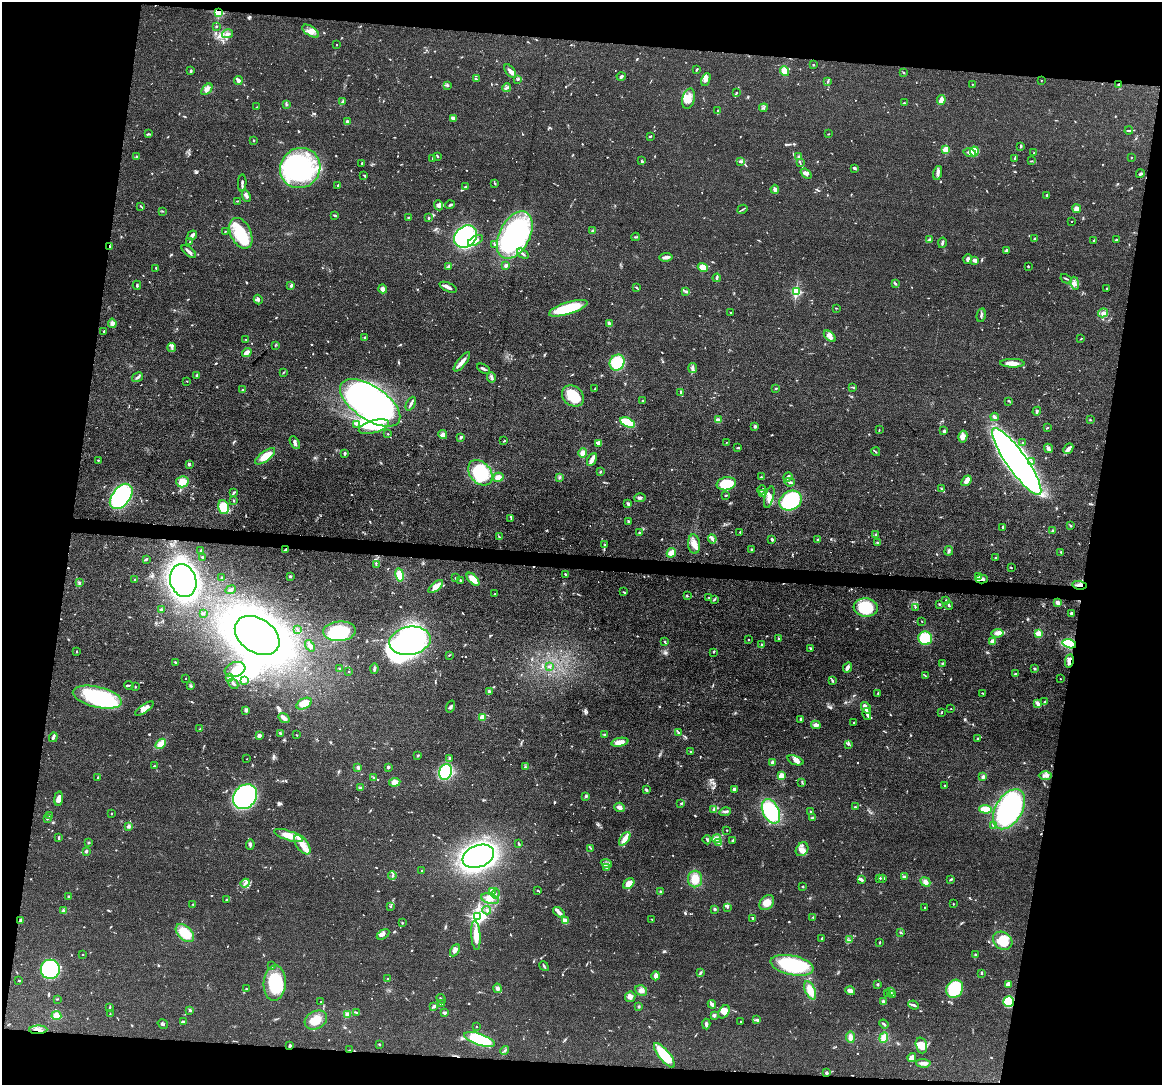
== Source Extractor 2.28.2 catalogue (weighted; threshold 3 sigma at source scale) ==
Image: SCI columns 1-4639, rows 223-4552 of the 4640 x 4662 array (HDU 1 of 3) = the unmasked area's bounding box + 8 px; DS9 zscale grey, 4 x 4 block average (1 PNG px = mean of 4 x 4 image px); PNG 1164 x 1087 px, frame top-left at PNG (2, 2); each listed source drawn as its Kron ellipse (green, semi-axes under 4 px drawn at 4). Shown black and unused: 19% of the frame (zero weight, under 3 of 4 exposures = <1% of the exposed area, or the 3 px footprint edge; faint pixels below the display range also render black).
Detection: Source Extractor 2.28.2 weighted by HDU 2 'WHT'. Background 0.0779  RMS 0.006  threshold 0.0271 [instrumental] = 3 sigma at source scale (4.5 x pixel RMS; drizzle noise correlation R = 1.50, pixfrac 1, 0.05/0.05 arcsec/px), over >= 5 px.
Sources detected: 918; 3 too faint to see at this stretch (4 x 4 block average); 14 inside a brighter object's white glare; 5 cosmic-ray / hot-pixel residue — neither listed nor drawn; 25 coinciding with a brighter row at this scale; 58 inside a brighter listed object's ellipse — not listed separately; of the other 813, all 500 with FLUX_AUTO >= 2.24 (the completeness limit of this list) listed and drawn (313 fainter detections not listed), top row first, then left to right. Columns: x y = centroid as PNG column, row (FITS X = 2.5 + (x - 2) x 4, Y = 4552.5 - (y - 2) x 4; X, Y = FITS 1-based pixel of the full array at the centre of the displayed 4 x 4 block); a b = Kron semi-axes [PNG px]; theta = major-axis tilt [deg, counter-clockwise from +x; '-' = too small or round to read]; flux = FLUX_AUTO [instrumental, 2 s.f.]
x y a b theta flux
219 12 2 2 - 340
217 27 3 2 - 3.2
311 31 9 5 -33 24
228 34 6 2 14 7.3
337 45 2 2 - 5.7
814 65 2 2 - 4
697 69 4 2 - 2.8
191 71 3 2 - 5.6
510 71 8 2 -54 15
785 71 5 3 - 31
904 72 3 2 - 2.6
621 76 4 2 - 2.7
476 79 4 2 - 3.3
518 79 3 2 - 7.2
706 79 7 4 66 15
238 80 4 2 - 17
1041 80 2 2 - 3.8
828 81 4 2 - 3.2
972 84 2 2 - 4.4
1118 85 2 2 - 9.2
447 86 2 2 - 2.4
507 88 4 2 - 5.2
207 89 7 4 47 16
736 93 4 2 - 3.4
689 99 10 6 76 34
941 100 5 3 - 20
342 102 3 2 - 4.2
904 103 2 2 - 2.8
286 104 2 2 - 3
257 107 2 2 - 2.4
763 108 4 2 - 4.4
718 111 2 2 - 4.4
453 118 4 3 - 14
347 121 3 2 - 7.5
1129 131 4 2 - 7.2
148 134 3 2 - 3.1
828 134 2 2 - 2.4
650 136 4 2 - 3.1
254 140 2 2 - 4.2
1021 147 2 2 - 3.7
946 149 2 2 - 160
974 151 5 3 - 49
970 153 6 2 -12 17
1034 153 2 2 - 2.6
437 156 2 2 - 3.4
137 157 3 2 - 3.3
798 157 3 2 - 3.3
1131 157 2 2 - 2.4
433 159 2 2 - 4.8
1015 159 3 2 - 9.5
641 161 3 2 - 2.7
741 161 4 2 - 7.6
1031 161 3 2 - 2.2
362 163 3 2 - 3.2
800 163 3 2 - 2.7
300 168 21 19 41 500
854 168 4 2 - 7.1
938 173 7 3 76 11
806 174 6 3 -39 14
1140 174 4 2 - 5.7
364 175 3 2 - 2.7
242 183 8 2 86 8.8
495 184 2 2 - 4
338 185 3 2 - 2.8
466 186 3 2 - 2.7
775 189 4 3 - 10
1047 195 2 2 - 4
246 196 6 3 -65 8.2
237 201 4 2 - 2.8
439 205 5 3 - 9.5
450 205 5 2 - 7.1
141 206 4 2 - 3.5
1076 208 4 4 - 20
742 209 5 2 - 5
162 211 3 2 - 2.7
335 215 3 2 - 5.8
408 217 2 2 - 7
429 218 2 2 - 4.2
1071 221 2 2 - 2.5
593 231 3 3 - 5.6
225 232 2 2 - 2.3
241 233 16 10 -64 150
192 235 5 2 - 16
515 235 25 15 63 570
466 237 12 10 42 370
636 237 4 2 - 4.3
1035 239 4 2 - 3.7
475 240 8 3 30 21
929 240 3 2 - 3.9
1094 240 3 2 - 2.4
1116 240 3 2 - 2.5
190 242 2 2 - 2.5
942 243 5 2 - 6.9
495 245 3 2 - 3.6
110 247 3 2 - 3.2
1007 250 3 3 - 8
189 251 8 2 -38 13
523 254 6 2 -34 7.4
666 257 6 2 8 16
968 259 4 3 - 11
975 260 4 3 - 14
448 266 3 2 - 4
506 266 2 2 - 42
1028 266 2 2 - 3.1
703 267 5 3 - 68
156 268 2 2 - 3.7
717 278 4 2 - 12
1066 279 6 2 -28 4.6
895 283 4 2 - 4.6
1075 283 6 4 -78 14
137 285 4 2 - 5.3
291 285 3 2 - 8.4
448 287 9 2 -24 18
636 287 3 2 - 3.3
1107 288 3 2 - 2.6
383 289 4 4 - 17
796 291 2 2 - 450
686 292 2 2 - 3.1
258 300 5 2 - 8.9
568 308 20 6 17 170
836 308 3 2 - 2.5
731 312 2 2 - 2.3
1103 313 5 4 - 13
981 315 7 2 78 7.1
112 323 4 4 - 11
609 324 3 2 - 12
103 332 3 2 - 2.9
830 336 7 3 -43 13
364 337 2 2 - 3.5
1081 339 3 2 - 2.6
246 340 3 2 - 2.3
275 345 3 2 - 2.6
172 347 4 2 - 5.6
247 352 5 3 - 17
462 362 12 3 51 24
617 362 8 7 - 130
1012 363 12 4 -1 27
693 368 5 2 - 7.6
483 369 7 2 -30 10
283 373 4 2 - 3.2
197 375 3 2 - 3.8
138 377 6 2 31 6.7
491 377 5 3 - 7.8
187 381 2 2 - 2.3
853 387 4 2 - 4.9
776 388 2 2 - 4.3
595 389 2 2 - 3.4
242 390 2 2 - 3.7
681 392 4 2 - 6.7
573 396 12 9 -38 110
643 401 2 2 - 2.3
1009 401 3 2 - 2.5
370 403 34 16 -34 2000
411 404 7 2 62 8.8
1037 411 4 2 - 5.8
994 417 4 2 - 18
718 420 2 2 - 21
1090 420 3 2 - 3.5
627 422 8 3 -27 180
356 424 2 2 - 2.5
755 426 2 2 - 11
374 427 16 6 17 64
1047 428 3 2 - 2.3
879 430 4 2 - 2.5
943 431 3 3 - 5.2
388 434 2 2 - 4
443 435 4 3 - 9.5
963 436 6 4 77 19
461 437 3 2 - 7.5
504 441 4 2 - 2.5
1023 442 2 2 - 2.6
295 443 7 3 -60 9.9
598 443 4 2 - 4.8
726 443 4 2 - 2.3
738 448 3 2 - 4.7
1048 448 5 4 - 8.6
1068 448 6 4 49 13
876 452 4 2 - 2.9
345 453 4 2 - 4.6
583 453 5 4 - 19
265 456 12 5 37 58
98 460 2 2 - 5.1
592 460 7 3 63 27
1017 461 40 10 -55 1800
1031 461 3 2 - 4
189 464 3 2 - 6.3
600 472 3 2 - 3
480 473 14 10 -49 270
498 477 5 4 - 19
560 477 2 2 - 2.6
762 477 4 2 - 3.9
788 477 5 2 - 14
966 481 6 3 50 23
182 482 6 5 - 38
790 482 5 2 - 9
726 484 10 6 11 140
941 489 4 2 - 3.7
762 490 4 2 - 7.4
234 492 3 2 - 4.7
763 494 2 2 - 2.5
726 495 3 2 - 3.2
121 496 14 9 52 500
769 497 11 4 74 23
640 498 6 2 2 6.9
234 501 2 2 - 3.1
791 501 12 9 29 290
628 504 3 2 - 9.3
223 507 7 5 -74 85
511 518 3 2 - 2.9
628 521 3 2 - 3.3
1071 526 3 2 - 3.9
1003 528 3 2 - 6.6
1053 530 3 2 - 3.1
639 532 2 2 - 5
740 532 2 2 - 2.3
876 534 2 2 - 2.2
499 536 3 2 - 2.6
712 539 4 3 - 8.7
772 539 3 2 - 6.5
818 540 3 3 - 7.4
877 542 3 2 - 2.8
694 544 10 6 -83 28
605 545 3 2 - 2.4
285 549 3 2 - 3.4
752 549 2 2 - 13
201 551 3 3 - 4.9
949 551 5 2 - 6.3
1061 552 3 2 - 2.7
671 553 5 4 - 27
202 557 2 2 - 11
996 558 3 2 - 4
146 559 3 2 - 5.3
376 565 2 2 - 2.3
1011 568 2 2 - 2.3
566 574 3 2 - 7.1
400 575 7 4 -79 44
290 576 3 2 - 3.8
978 577 4 3 - 7.1
222 578 3 2 - 3.4
455 578 2 2 - 2.7
473 579 8 3 -46 70
982 579 6 2 2 17
135 580 3 2 - 4.1
460 580 2 2 - 4.2
183 581 17 13 -74 1100
79 583 3 2 - 4.3
1079 585 7 2 -6 11
436 586 9 4 40 23
230 590 5 3 - 6.8
624 592 3 2 - 3.2
494 594 2 2 - 2.3
687 596 3 2 - 3.4
709 597 2 2 - 2.3
714 599 3 2 - 3.8
946 601 4 2 - 3.7
1058 603 4 3 - 14
939 604 2 2 - 3.2
949 605 4 2 - 5.9
915 607 2 2 - 2.3
866 608 12 9 -6 170
162 610 2 2 - 69
203 613 4 2 - 2.3
1071 613 2 2 - 24
922 621 2 2 - 2.3
297 629 3 2 - 2.8
339 631 16 9 4 240
997 633 6 3 6 28
1038 634 2 2 - 150
257 635 24 17 -35 1700
778 638 2 2 - 3.1
925 638 7 6 - 200
748 639 2 2 - 2.5
410 641 21 14 9 830
992 641 3 3 - 19
665 642 4 2 - 3.6
762 644 2 2 - 3.8
1069 644 7 4 -14 240
310 646 6 3 -52 15
811 648 3 2 - 4.9
77 651 2 2 - 2.4
713 652 3 2 - 2.4
449 655 3 2 - 2.3
1069 661 7 3 80 29
176 662 3 2 - 3.8
942 663 2 2 - 2.4
549 666 3 2 - 4.8
848 667 5 3 - 11
235 669 10 7 19 37
339 669 2 2 - 2.6
374 669 5 2 - 7.8
1034 669 2 2 - 5.4
349 672 2 2 - 3.4
1015 674 2 2 - 5.2
925 675 3 2 - 2.4
230 677 4 2 - 6.2
186 678 2 2 - 2.4
1060 679 2 2 - 3.9
245 680 3 2 - 3.5
833 681 4 2 - 3.1
233 684 6 2 -44 7.4
129 685 5 2 - 4.3
191 686 4 2 - 4.8
135 687 2 2 - 2.8
489 692 2 2 - 2.8
878 693 3 2 - 2.3
983 693 3 2 - 2.4
97 697 25 10 -13 360
1045 702 4 2 - 4.3
304 704 8 5 27 41
1038 704 3 2 - 18
451 707 6 3 72 7.5
866 708 6 3 -55 20
144 709 11 3 33 23
951 709 2 2 - 2.3
246 710 4 3 - 8.5
942 712 3 2 - 2.9
867 714 6 3 -80 8.9
482 717 2 2 - 98
284 718 6 3 -35 15
801 719 2 2 - 24
854 722 2 2 - 4.3
816 725 5 3 - 16
200 729 2 2 - 4.5
280 733 3 2 - 5
679 733 3 2 - 4.1
605 734 4 2 - 4.5
259 735 3 3 - 12
297 735 2 2 - 2.6
53 737 5 2 - 13
978 738 4 2 - 4.4
620 742 8 3 11 33
161 744 6 4 46 33
848 744 3 2 - 3.5
691 751 2 2 - 4.9
418 755 2 2 - 7.2
449 758 3 2 - 7.1
247 759 2 2 - 2.2
795 760 8 3 -21 16
773 762 3 3 - 9.7
154 766 2 2 - 3.3
358 767 4 3 - 6.7
388 767 2 2 - 8
525 767 3 3 - 4.6
446 772 8 6 73 220
1045 775 6 3 1 11
781 776 2 2 - 140
374 777 4 2 - 3.7
983 777 3 2 - 11
98 778 3 2 - 3.8
395 782 5 4 - 22
802 782 3 2 - 3.2
945 786 2 2 - 15
360 788 2 2 - 2.5
734 789 2 2 - 38
646 790 3 2 - 6.8
586 796 3 3 - 5.2
245 797 13 11 51 510
59 798 7 4 82 21
681 803 3 2 - 2.7
620 807 5 4 - 13
855 807 2 2 - 3.2
986 809 6 3 -3 60
1009 809 22 13 59 760
713 810 3 2 - 3.9
771 811 13 8 -64 270
810 811 2 2 - 5.3
725 812 6 3 14 7.2
111 813 2 2 - 2.6
49 815 2 2 - 3.4
47 818 3 2 - 6.9
812 818 3 3 - 3.9
993 825 3 2 - 4.2
129 826 4 3 - 6
727 830 2 2 - 5.5
288 835 15 5 -19 52
58 838 3 2 - 6
625 839 8 4 55 27
717 839 4 3 - 10
707 840 4 2 - 4.3
733 840 4 2 - 3.5
719 842 3 2 - 3.4
89 843 2 2 - 4.5
519 844 4 2 - 3.3
250 845 5 2 - 6.2
302 845 11 6 -54 42
591 848 2 2 - 3
802 849 7 5 55 20
86 851 3 2 - 10
478 856 16 11 22 1200
606 864 5 2 - 9.3
607 868 4 3 - 6
422 871 2 2 - 3
392 876 4 2 - 4.8
904 877 2 2 - 35
695 879 8 7 - 43
879 879 2 2 - 3.5
883 879 3 2 - 3.2
951 879 3 2 - 5.4
861 880 4 2 - 14
925 882 5 4 - 15
245 883 4 2 - 6.6
629 884 6 4 43 34
803 887 2 2 - 2.8
537 890 4 2 - 3.1
660 891 3 2 - 3.1
493 892 2 2 - 10
496 894 5 2 - 3.7
69 896 4 2 - 4.5
490 899 9 4 -16 24
227 900 3 2 - 8.1
767 903 8 6 49 30
193 904 2 2 - 3.5
953 904 2 2 - 6.6
391 906 2 2 - 2.8
728 907 4 2 - 4
925 908 2 2 - 8.7
715 909 2 2 - 9.8
487 910 4 2 - 4.8
64 911 2 2 - 64
559 912 6 3 -38 12
477 916 3 2 - 1000
813 917 3 3 - 4
753 918 2 2 - 5.7
652 919 2 2 - 2.3
21 921 4 3 - 9.3
565 921 4 3 - 24
402 923 3 2 - 2.7
185 933 11 6 -45 90
901 933 2 2 - 2.4
383 934 7 3 32 11
476 935 15 4 -86 55
822 938 3 2 - 5.9
849 940 2 2 - 3
1003 941 10 8 -37 65
880 942 3 2 - 2.6
455 950 7 3 61 16
83 954 2 2 - 3.2
976 955 3 3 - 5
792 965 22 9 -12 290
272 966 3 2 - 3.8
544 966 5 2 - 5
50 969 10 9 - 480
701 973 4 2 - 5.4
981 973 3 2 - 4.2
656 976 4 3 - 16
388 979 3 2 - 5.8
19 981 2 2 - 4.3
275 983 18 11 88 190
878 984 3 2 - 5.7
1008 984 3 3 - 21
497 988 5 4 - 9.2
246 989 3 2 - 3.3
955 989 9 8 - 280
641 990 6 5 - 15
810 990 10 5 -68 52
850 991 5 3 - 18
891 991 3 2 - 5.6
888 993 4 2 - 3.5
893 995 2 2 - 3.2
630 997 5 5 - 13
57 999 3 2 - 2.8
441 999 5 2 - 2.5
320 1002 2 2 - 2.4
884 1002 3 3 - 8.6
1009 1002 5 5 - 160
441 1004 2 2 - 6.2
712 1004 4 3 - 7.5
914 1005 5 2 - 7.4
434 1006 4 3 - 7.3
639 1006 3 2 - 3.2
110 1008 3 2 - 2.4
190 1010 3 2 - 8.8
356 1012 3 2 - 3.7
724 1012 7 5 56 34
445 1013 3 2 - 10
110 1014 3 2 - 3.6
347 1014 3 2 - 5.4
56 1016 5 4 - 28
714 1016 2 2 - 42
316 1020 12 8 28 59
756 1020 3 3 - 5.7
741 1021 2 2 - 4.5
183 1022 3 2 - 16
163 1024 5 2 - 6
706 1024 5 2 - 9.3
884 1024 5 2 - 5.8
476 1027 2 2 - 2.3
38 1030 9 2 2 14
850 1037 6 3 -85 19
884 1037 5 4 - 29
480 1039 16 5 -18 220
379 1044 2 2 - 3.4
921 1045 8 5 -73 44
290 1046 2 2 - 12
350 1050 3 2 - 2.8
504 1050 4 2 - 4
664 1055 15 5 -51 130
912 1058 4 3 - 30
923 1063 7 3 -3 17
826 1073 4 2 - 4.9
Overlapping masked pixels (flux is a lower limit): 11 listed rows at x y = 219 12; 110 247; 285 549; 982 579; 1079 585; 1069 644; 1069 661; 1009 1002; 38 1030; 290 1046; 350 1050
Diffuse or blended objects may show on this block-average render without a row.